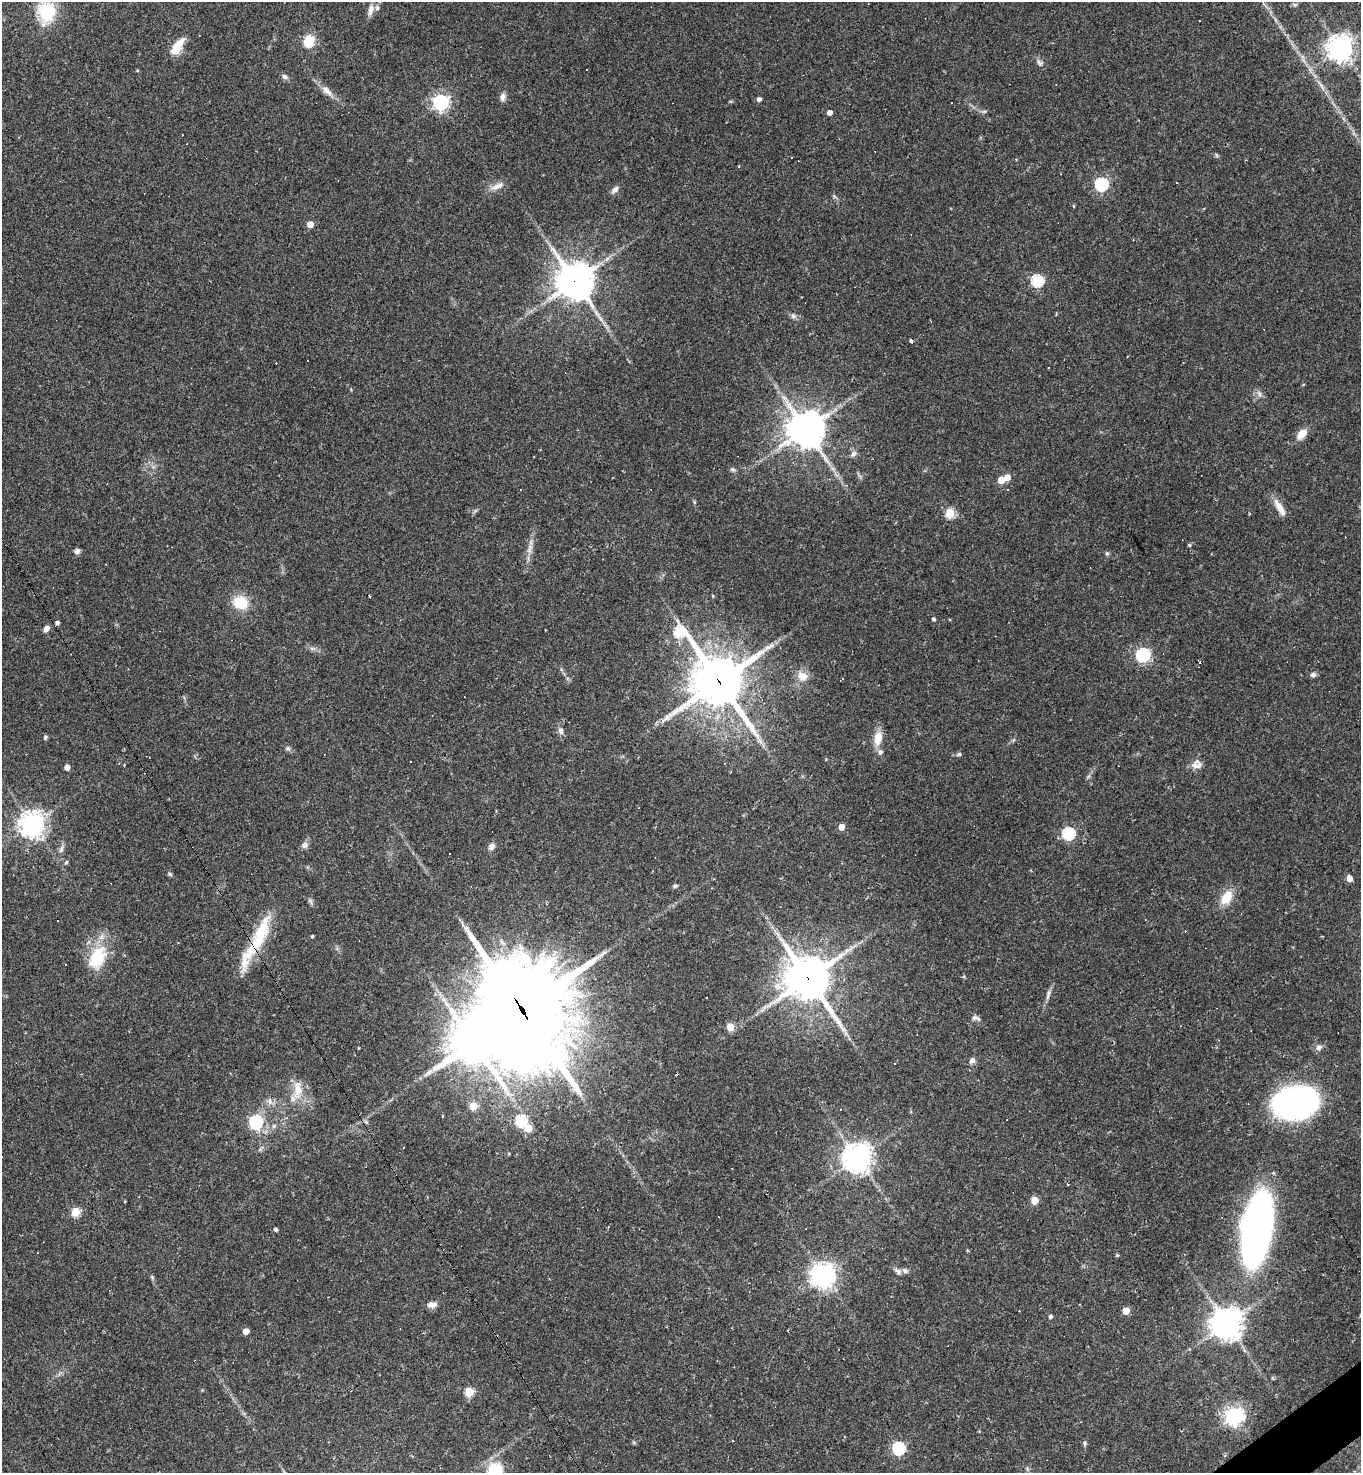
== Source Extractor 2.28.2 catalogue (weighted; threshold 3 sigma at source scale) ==
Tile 6 of 4 x 4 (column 2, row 2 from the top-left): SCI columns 1652-3010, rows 2944-4414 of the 5881 x 5886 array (HDU 1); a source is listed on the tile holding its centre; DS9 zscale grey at full resolution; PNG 1363 x 1475 px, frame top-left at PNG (2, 2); no overlay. Shown black and unused: <1% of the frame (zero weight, under 2 of 3 exposures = <1% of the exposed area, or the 3 px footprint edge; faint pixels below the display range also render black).
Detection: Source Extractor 2.28.2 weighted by HDU 2 'WHT'; one run over the whole footprint, this tile lists its part. Background 0.0358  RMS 0.0049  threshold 0.022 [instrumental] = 3 sigma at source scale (4.5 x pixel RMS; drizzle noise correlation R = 1.50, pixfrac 1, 0.05/0.05 arcsec/px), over >= 5 px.
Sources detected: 164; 1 inside a brighter object's white glare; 38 cosmic-ray / hot-pixel residue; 1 long thin detection or spike segment (spike, bleed or trail) — not listed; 5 inside a brighter listed object's ellipse — not listed separately; the other 119 listed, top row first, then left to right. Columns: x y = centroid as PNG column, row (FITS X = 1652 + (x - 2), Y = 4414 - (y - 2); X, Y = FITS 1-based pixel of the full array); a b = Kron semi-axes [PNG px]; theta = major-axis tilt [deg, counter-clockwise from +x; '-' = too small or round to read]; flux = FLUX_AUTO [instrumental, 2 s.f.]
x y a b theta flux
371 10 16 7 78 3.2
46 12 25 20 83 22
309 41 6 5 - 27
180 42 15 8 36 4.3
1340 48 8 8 - 540
176 50 5 5 - 26
1040 63 11 7 -45 1.7
1357 68 5 4 - 0.79
137 70 4 3 - 0.46
285 77 8 6 -26 1.5
1322 86 15 5 -59 2.8
327 91 18 8 -42 4.1
503 97 10 7 83 2.1
759 99 4 4 - 1.9
440 102 6 6 - 160
951 103 3 2 - 0.87
984 111 7 4 1 0.86
829 112 5 4 - 2.6
1216 155 6 4 -70 0.65
792 158 3 3 - 0.68
1177 183 3 2 - 0.84
1101 184 6 6 - 81
497 186 21 8 21 3.9
615 190 11 6 48 2.1
1074 206 5 3 - 0.37
310 224 4 4 - 6.4
575 281 12 12 - 1100
1037 281 6 5 - 56
793 316 7 7 - 1.5
911 341 4 3 - 2
1259 393 9 7 -61 1.9
806 429 12 12 - 980
1302 434 12 8 48 6.1
854 454 8 6 47 1.8
732 469 8 6 -30 1.1
1007 477 5 5 - 7.4
1001 480 5 5 - 8.6
1280 508 24 7 -59 5.7
950 513 5 5 - 31
1189 545 5 4 - 0.62
529 550 11 6 -87 2.5
77 551 9 6 41 1.5
1107 553 6 5 - 0.99
713 596 5 3 - 0.39
369 597 3 3 - 1.3
240 602 16 14 -18 13
934 619 4 4 - 1.1
46 629 8 6 48 2.3
679 632 10 6 -32 41
312 648 9 4 8 1.3
1143 655 6 6 - 90
1313 674 7 6 - 1.6
803 676 13 11 -24 4.9
841 680 5 2 - 0.72
719 681 19 18 - 2000
561 731 8 7 - 2
45 737 6 5 - 0.88
878 738 19 10 81 6.6
288 748 8 6 -24 1.2
959 754 6 4 16 0.86
1196 765 17 9 7 3.7
67 767 4 4 - 3.9
32 824 8 8 - 510
841 827 4 4 - 6.1
1068 833 6 6 - 56
305 845 10 8 20 1.8
491 847 9 7 48 2.3
61 849 10 5 65 1.7
66 862 6 4 46 0.69
170 874 6 5 - 0.76
1349 878 5 4 - 6.4
713 879 3 2 - 0.56
675 886 6 4 27 0.94
1226 897 20 12 59 9
310 901 9 5 -57 1.2
261 933 52 17 68 24
312 936 4 3 - 0.68
97 958 31 20 64 21
808 978 16 14 -55 1700
1048 996 9 5 77 1.5
707 998 3 2 - 0.61
521 1008 46 29 -61 8000
978 1019 10 5 -40 1.4
730 1027 5 5 - 13
845 1033 7 4 -71 1.2
473 1042 16 13 36 1500
1319 1047 8 7 - 2
972 1060 7 7 - 1.8
894 1063 2 2 - 0.34
298 1090 28 12 89 9.4
269 1101 10 6 -76 2.1
1295 1103 27 19 10 220
473 1106 5 5 - 17
520 1121 6 5 - 41
256 1122 7 6 - 54
274 1126 7 5 46 1.2
528 1128 5 5 - 11
857 1158 9 9 - 590
1034 1200 5 5 - 12
125 1201 4 3 - 0.35
75 1212 5 5 - 24
276 1229 4 4 - 1.3
1256 1229 59 21 80 260
37 1253 2 2 - 0.35
1117 1255 5 4 - 0.58
898 1271 11 6 -45 1.8
823 1275 10 8 -21 470
152 1277 7 5 -79 0.77
432 1305 13 7 8 2.7
1126 1311 5 5 - 11
1050 1316 4 4 - 1.3
1227 1324 10 10 - 710
246 1331 5 4 - 5.5
469 1392 5 5 - 21
1234 1416 7 6 - 240
733 1441 3 2 - 0.6
1085 1443 7 5 -77 0.98
899 1448 6 6 - 65
495 1471 17 14 -38 18
Overlapping masked pixels (flux is a lower limit): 5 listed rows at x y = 575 281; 719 681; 261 933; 808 978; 521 1008
Isophote crosses this tile's border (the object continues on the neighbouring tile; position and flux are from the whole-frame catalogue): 1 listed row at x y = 495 1471